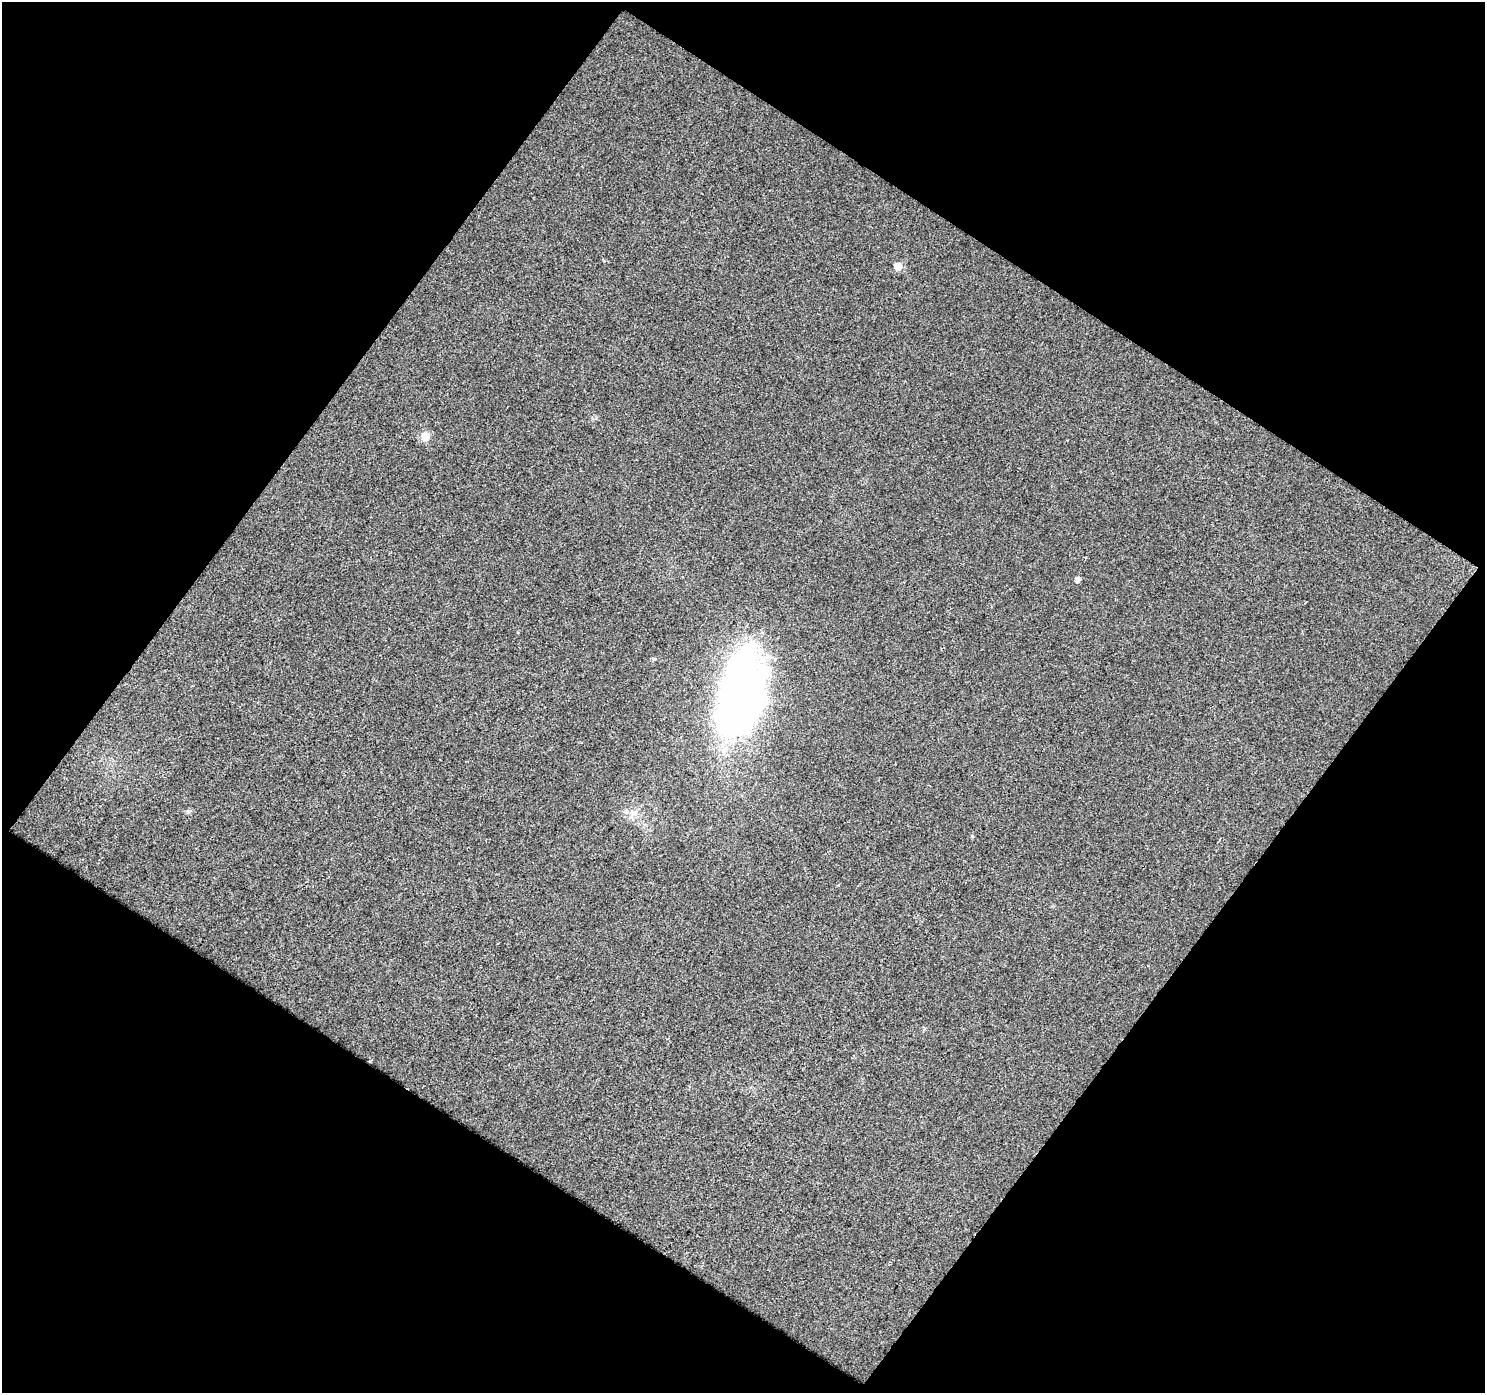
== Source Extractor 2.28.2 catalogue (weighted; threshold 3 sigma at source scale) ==
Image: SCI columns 1-1483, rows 54-1444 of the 1483 x 1495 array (HDU 1 of 3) = the unmasked area's bounding box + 8 px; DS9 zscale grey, full resolution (1 PNG px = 1 image px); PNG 1487 x 1395 px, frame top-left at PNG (2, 2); no overlay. Shown black and unused: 49% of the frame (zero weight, under 2 of 3 exposures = <1% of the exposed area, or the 3 px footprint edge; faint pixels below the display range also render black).
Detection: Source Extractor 2.28.2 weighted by HDU 2 'WHT'. Background 0.0214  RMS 0.0077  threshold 0.0345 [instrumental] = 3 sigma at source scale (4.5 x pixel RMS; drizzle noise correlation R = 1.50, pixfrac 1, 0.0396/0.0396 arcsec/px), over >= 5 px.
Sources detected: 6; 1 inside a brighter object's white glare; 1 cosmic-ray / hot-pixel residue — not listed; the other 4 listed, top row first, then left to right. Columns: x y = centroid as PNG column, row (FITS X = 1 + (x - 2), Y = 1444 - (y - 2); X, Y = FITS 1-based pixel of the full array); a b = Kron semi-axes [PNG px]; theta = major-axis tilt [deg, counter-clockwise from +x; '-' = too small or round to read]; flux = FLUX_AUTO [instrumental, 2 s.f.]
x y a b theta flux
898 266 5 5 - 13
425 436 5 5 - 23
1077 579 5 5 - 3.9
738 700 70 36 73 490
Overlapping masked pixels (flux is a lower limit): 1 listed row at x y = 738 700